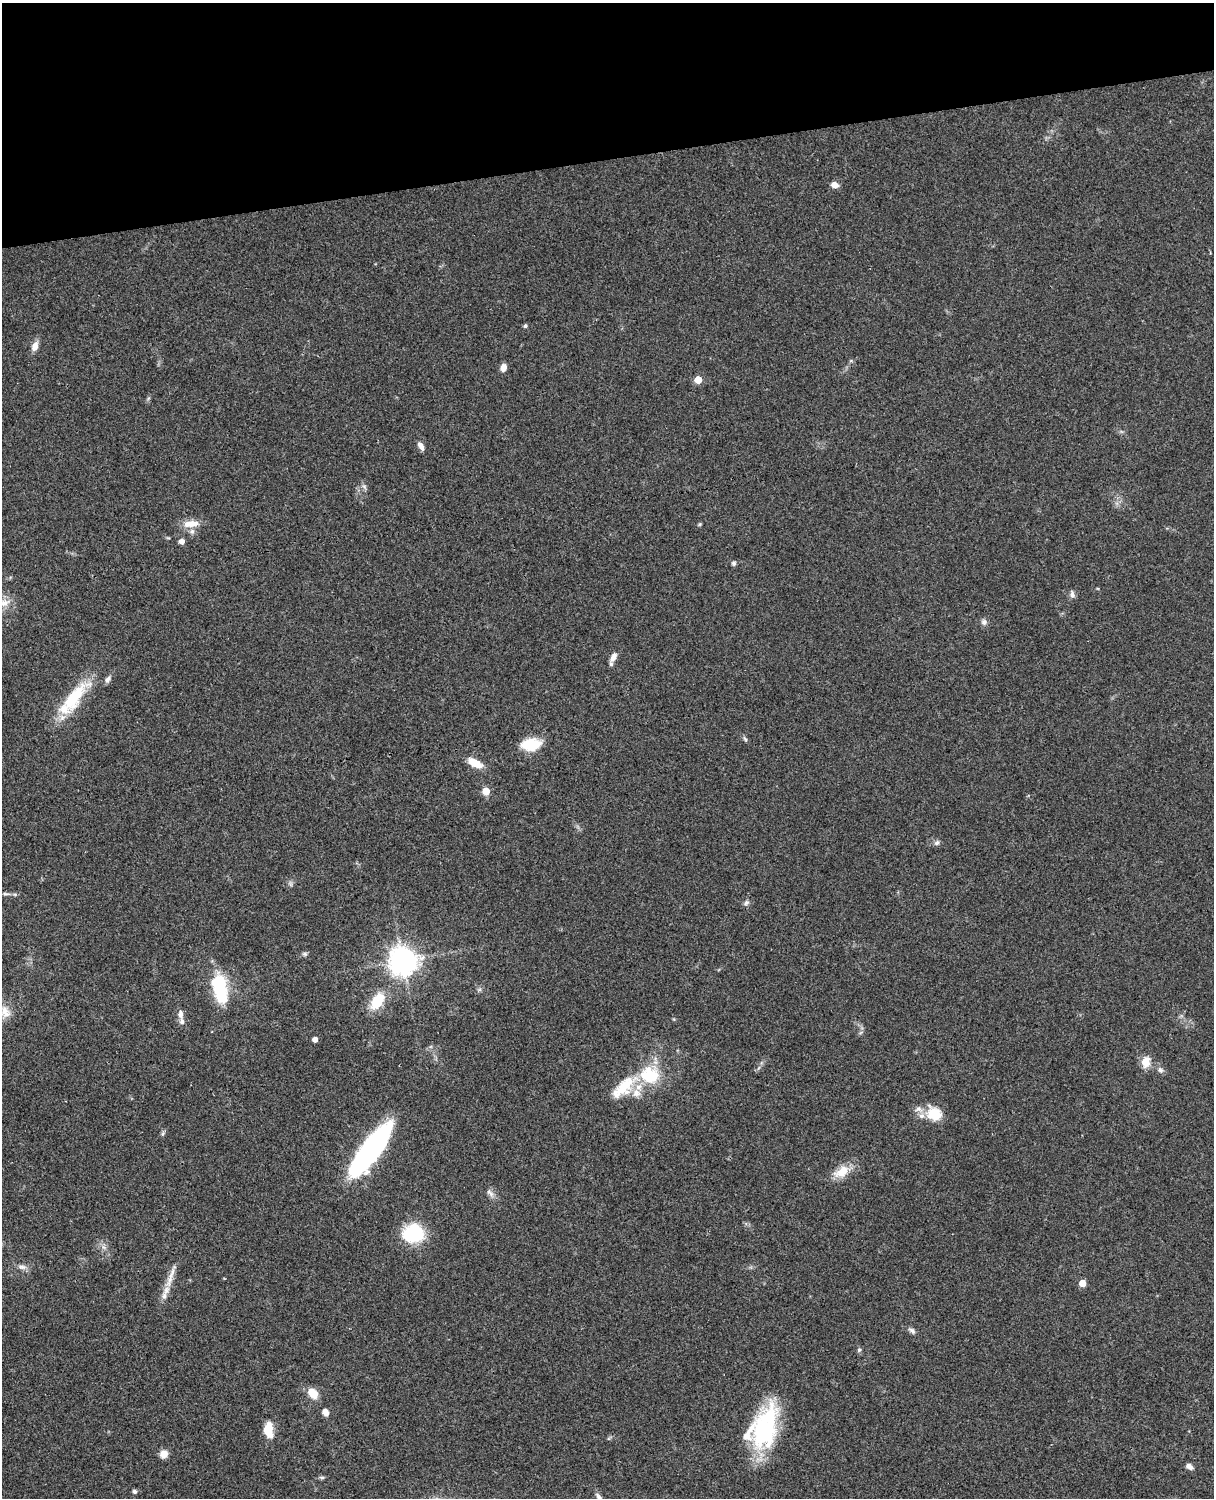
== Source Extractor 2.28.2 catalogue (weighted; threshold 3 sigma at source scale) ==
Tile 3 of 4 x 3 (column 3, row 1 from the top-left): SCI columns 2547-3758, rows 3269-4764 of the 5089 x 4926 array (HDU 1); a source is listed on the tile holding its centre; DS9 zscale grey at full resolution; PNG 1216 x 1500 px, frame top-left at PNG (2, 3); no overlay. Shown black and unused: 10% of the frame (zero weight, under 3 of 4 exposures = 6% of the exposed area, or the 3 px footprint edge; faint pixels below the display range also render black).
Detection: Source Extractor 2.28.2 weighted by HDU 2 'WHT'; one run over the whole footprint, this tile lists its part. Background 0.076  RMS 0.0058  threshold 0.0261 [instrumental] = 3 sigma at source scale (4.5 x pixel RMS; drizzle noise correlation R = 1.50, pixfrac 1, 0.05/0.05 arcsec/px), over >= 5 px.
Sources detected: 67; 2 inside a brighter object's white glare — not listed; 9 inside a brighter listed object's ellipse — not listed separately; the other 56 listed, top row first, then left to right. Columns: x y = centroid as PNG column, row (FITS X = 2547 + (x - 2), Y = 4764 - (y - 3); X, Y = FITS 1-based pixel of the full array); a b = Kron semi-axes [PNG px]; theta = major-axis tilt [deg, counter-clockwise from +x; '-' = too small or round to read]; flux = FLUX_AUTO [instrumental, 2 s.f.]
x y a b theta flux
834 185 8 6 -13 3.6
525 326 5 4 - 1
35 346 12 8 70 3.8
503 367 7 6 - 4.3
698 380 5 5 - 12
421 446 12 6 -60 2.7
364 487 8 4 -44 1.2
191 524 22 8 5 7.4
700 524 5 5 - 0.65
182 541 6 6 - 2.8
734 563 6 5 - 1.4
1072 594 11 7 -79 2
4 603 18 10 11 6
984 622 8 7 - 2
613 657 11 6 60 3.2
108 679 10 6 46 2.2
73 699 48 15 51 31
745 739 7 4 -54 1.1
531 744 20 11 7 19
475 763 16 8 -26 9.4
486 791 5 5 - 10
937 843 8 6 38 1.5
291 884 7 4 -71 1.1
6 894 9 5 -1 1.3
746 903 8 6 44 1.5
305 954 7 5 21 1.2
403 961 9 9 - 710
219 986 33 18 -85 28
378 1001 18 11 57 19
5 1012 19 11 -70 6.2
181 1014 11 6 -85 2.8
315 1039 4 4 - 3.8
1146 1062 10 8 82 8.7
1160 1070 9 6 -53 1.9
650 1075 28 25 -4 26
624 1087 41 17 43 21
934 1113 20 16 -26 13
163 1133 7 4 71 0.98
373 1146 48 18 54 110
841 1172 24 13 29 9.8
490 1193 14 6 -47 2.5
413 1234 21 17 7 37
103 1247 7 4 -70 1.5
22 1267 14 6 -4 2.7
170 1278 30 7 73 7.5
1082 1283 5 5 - 9.3
912 1330 10 5 -40 1.8
859 1350 6 5 - 0.94
313 1393 10 7 -47 10
325 1412 7 6 - 3.8
765 1429 51 25 75 64
268 1430 13 8 -84 14
164 1454 8 8 - 5.4
1190 1466 9 6 -34 2.2
322 1477 8 4 -8 0.98
135 1491 6 5 - 1.3
Isophote crosses this tile's border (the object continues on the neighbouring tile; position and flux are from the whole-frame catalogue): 1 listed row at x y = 4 603